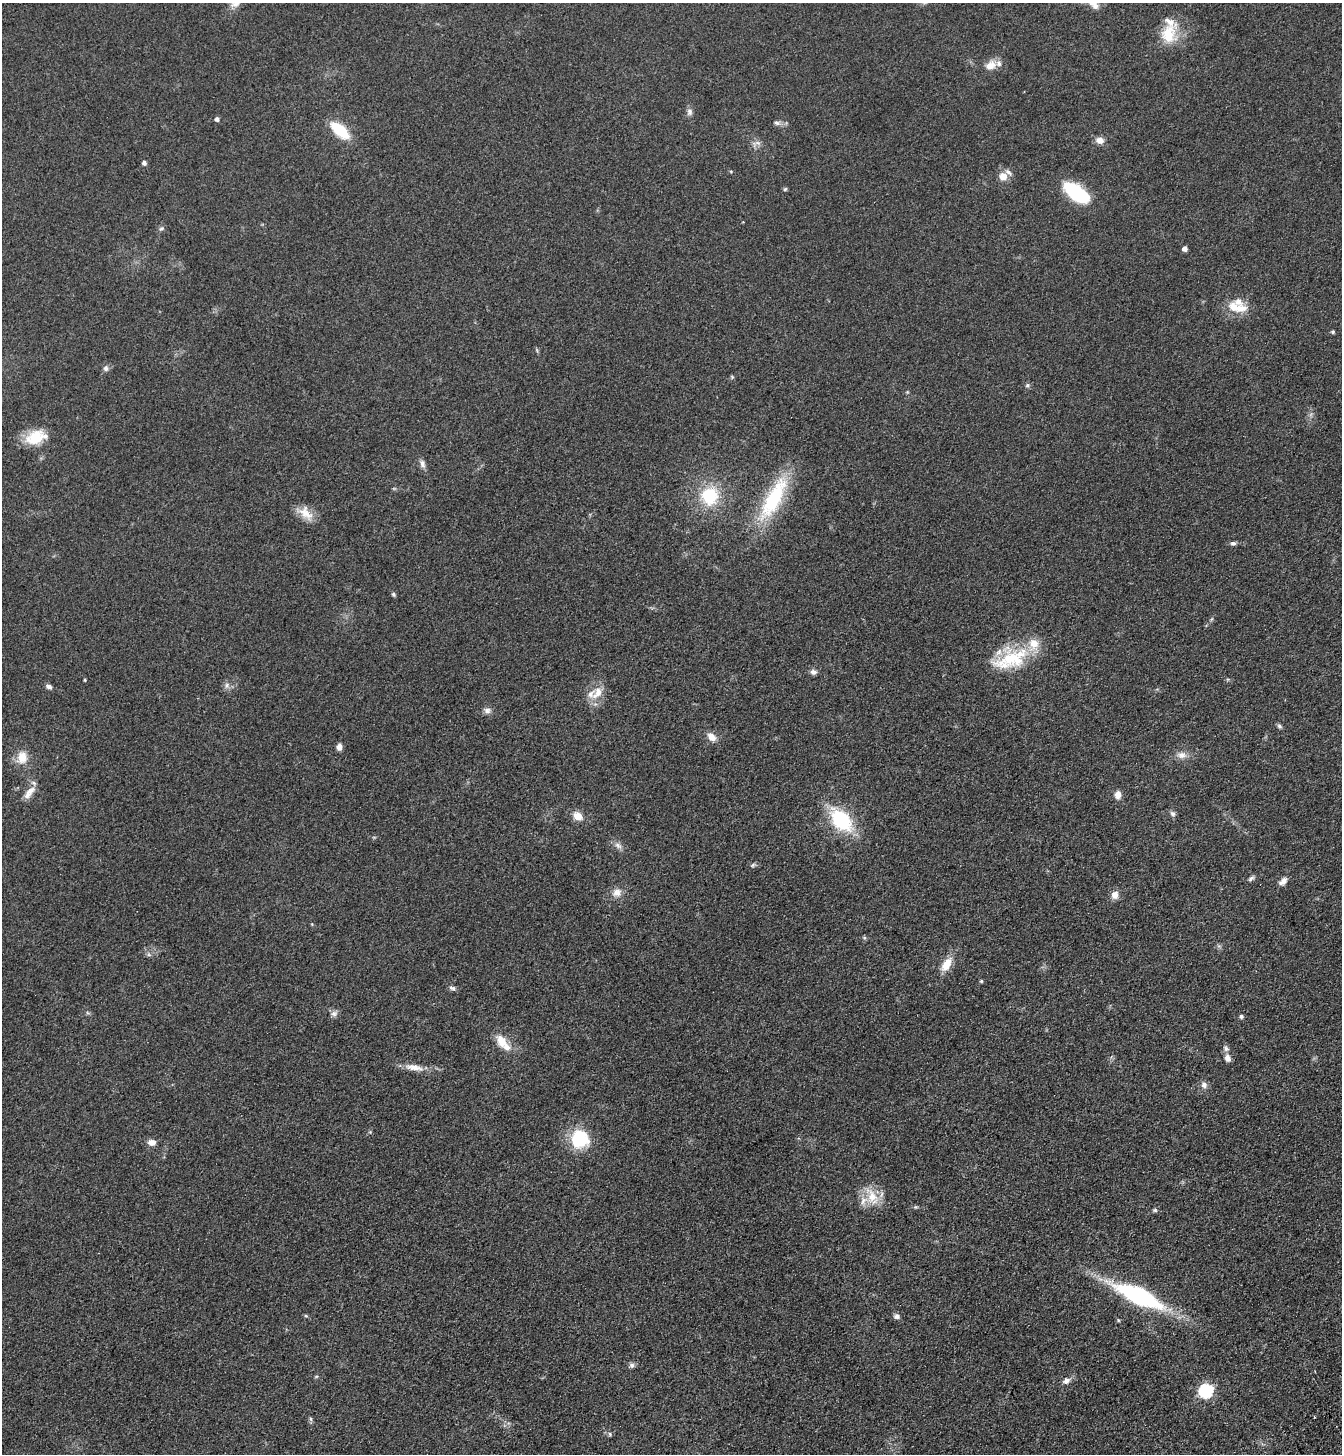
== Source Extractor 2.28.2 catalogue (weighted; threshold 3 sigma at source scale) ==
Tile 6 of 4 x 4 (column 2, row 2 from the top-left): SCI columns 1573-2912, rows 3008-4459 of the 5961 x 6016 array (HDU 1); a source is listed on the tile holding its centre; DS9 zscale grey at full resolution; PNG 1344 x 1456 px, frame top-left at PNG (2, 3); no overlay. Shown black and unused: <1% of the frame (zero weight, under 3 of 4 exposures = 6% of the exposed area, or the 3 px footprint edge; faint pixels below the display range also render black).
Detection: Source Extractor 2.28.2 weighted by HDU 2 'WHT'; one run over the whole footprint, this tile lists its part. Background 0.119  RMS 0.0092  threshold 0.0414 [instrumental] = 3 sigma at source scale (4.5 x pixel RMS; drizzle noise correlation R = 1.50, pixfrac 1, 0.05/0.05 arcsec/px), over >= 5 px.
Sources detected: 86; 10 inside a brighter listed object's ellipse — not listed separately; the other 76 listed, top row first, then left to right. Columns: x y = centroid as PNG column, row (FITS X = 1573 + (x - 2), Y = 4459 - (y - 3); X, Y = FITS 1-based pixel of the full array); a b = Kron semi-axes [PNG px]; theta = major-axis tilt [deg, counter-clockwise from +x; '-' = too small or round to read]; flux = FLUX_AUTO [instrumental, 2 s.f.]
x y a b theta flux
1093 4 19 8 -53 7.3
1168 34 27 21 80 26
991 65 16 11 23 9
690 112 10 7 -73 3.2
217 119 4 4 - 3.1
777 123 9 6 -10 2.9
340 130 15 7 -41 53
1100 140 10 8 -10 5.7
757 143 13 5 6 3.6
144 163 4 4 - 3.5
1003 176 10 10 - 8.5
785 189 5 5 - 1.3
1077 193 30 13 -37 55
161 229 8 6 18 2
1185 249 4 4 - 4.7
1234 307 21 13 -34 15
1333 332 4 4 - 1.6
106 368 8 7 - 2.8
1027 385 6 5 - 1.7
35 438 24 16 25 25
422 464 11 6 -76 4
710 496 22 21 - 42
773 499 66 20 61 69
305 513 23 13 -40 13
1233 543 7 6 - 2.3
393 594 6 5 - 1.6
1212 619 6 4 70 1.2
1011 659 53 22 21 53
813 672 8 6 3 3.3
85 680 3 3 - 1
227 685 9 6 75 3.3
48 686 8 5 -30 3.1
597 693 21 13 50 14
487 710 10 8 -12 3.7
1279 726 6 5 - 1.9
712 737 12 8 -42 7.5
339 747 8 6 85 4.1
1182 755 14 9 4 6.6
22 757 18 14 84 13
30 791 19 9 43 8.6
1118 795 8 6 85 7
1173 814 9 6 -56 2.6
578 816 10 8 -29 9.9
841 820 32 20 -46 56
618 845 12 6 -37 4.1
753 865 6 5 - 1.6
1251 878 10 5 38 2.2
1283 881 12 7 41 5.3
617 893 12 10 31 7.2
1115 895 10 9 - 6.1
864 938 6 5 - 1.4
149 955 7 4 -19 1.7
946 964 22 10 57 13
981 981 4 4 - 1.1
452 988 9 5 -16 2.5
334 1014 9 8 - 3.5
1241 1016 5 4 - 2.4
502 1042 21 13 -62 14
1227 1058 10 7 -73 4.6
414 1068 26 8 -9 11
1204 1085 10 8 -63 4.1
580 1139 23 21 -63 41
152 1142 10 7 -12 5.6
872 1196 27 14 -63 20
916 1207 6 4 -16 1.2
1155 1210 5 5 - 1.5
1138 1296 59 18 -25 120
306 1316 6 3 -18 1.1
897 1316 8 7 - 3.1
1118 1320 5 3 - 0.89
632 1365 7 7 - 2.7
316 1376 6 4 3 1.1
1066 1381 10 8 32 4.5
1206 1391 7 6 - 150
311 1419 6 4 -71 1.5
610 1434 5 5 - 1.5
Isophote crosses this tile's border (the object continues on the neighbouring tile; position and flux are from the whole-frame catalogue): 1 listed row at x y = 1093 4